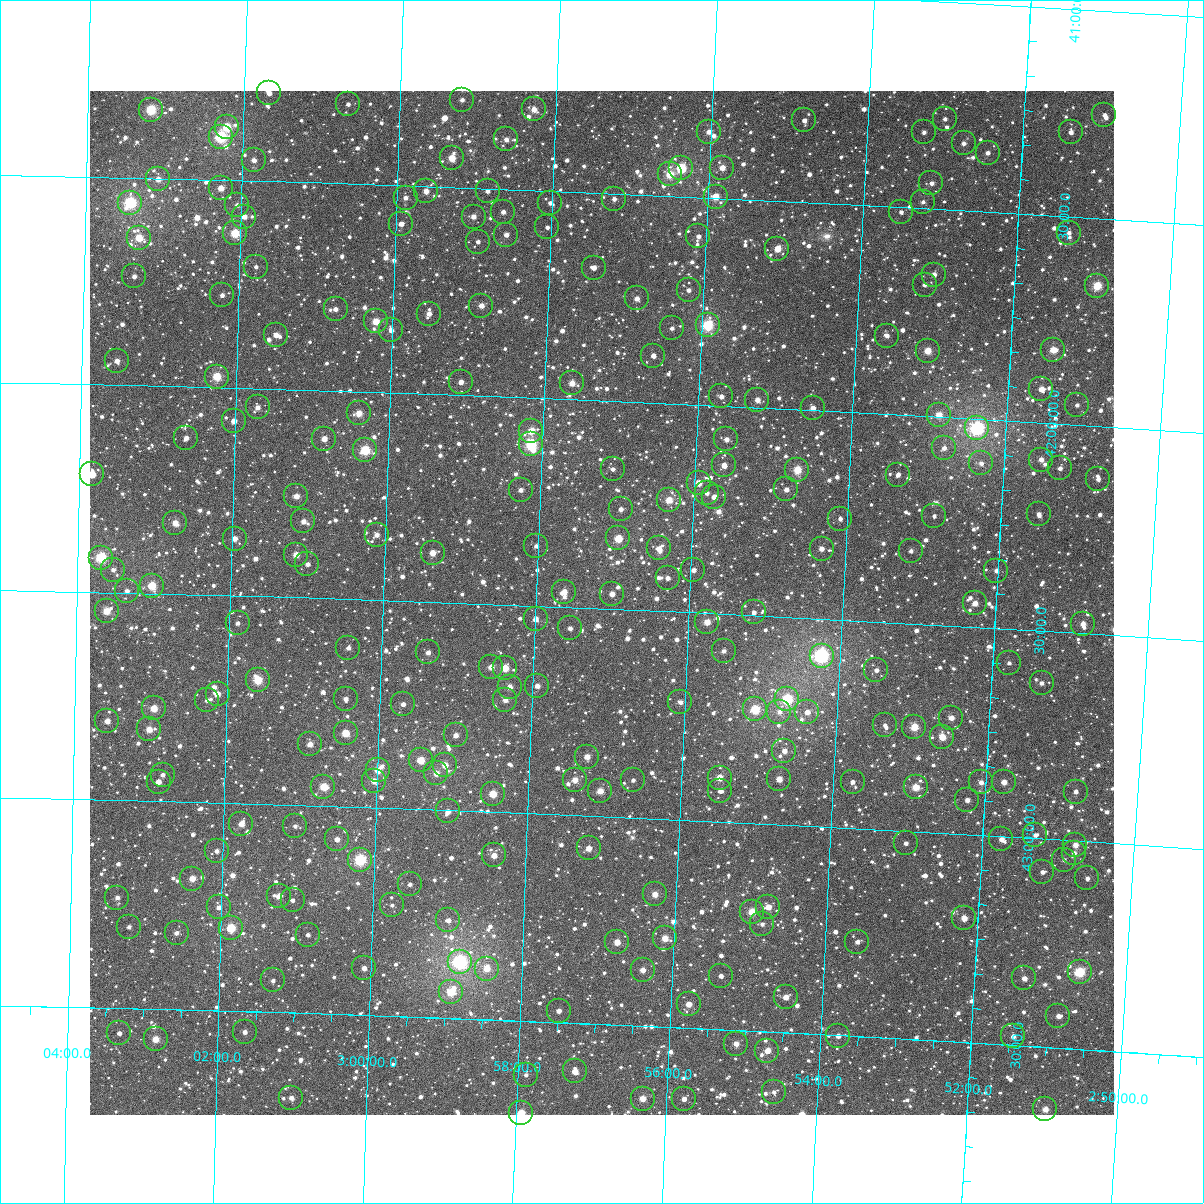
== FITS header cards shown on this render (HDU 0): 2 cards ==
NAXIS1  =                 1024
NAXIS2  =                 1024

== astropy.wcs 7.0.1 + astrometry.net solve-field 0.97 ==
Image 1024 x 1024 px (HDU 0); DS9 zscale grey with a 90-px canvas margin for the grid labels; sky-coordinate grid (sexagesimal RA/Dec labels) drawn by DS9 from the SOLVED WCS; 256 Tycho-2 reference stars matched to detected sources circled (green)
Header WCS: RA---TAN-SIP/DEC--TAN-SIP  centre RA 02:57:09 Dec +42:29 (44.29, +42.49 deg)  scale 8.67 arcsec/px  FOV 148.0' x 148.0'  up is +178 deg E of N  parity flipped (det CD > 0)
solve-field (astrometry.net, Tycho-2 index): VERIFIED the header's WCS against the Tycho-2 star catalogue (verified at 6 index scales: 18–256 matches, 0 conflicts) and refined it, rather than solving blind
Solved WCS: RA---TAN-SIP/DEC--TAN-SIP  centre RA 02:57:09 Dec +42:29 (44.29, +42.49 deg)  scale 8.67 arcsec/px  FOV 148.0' x 148.0'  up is +178 deg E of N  parity flipped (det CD > 0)
The solver's refit moves the header's centre by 0.55 arcsec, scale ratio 1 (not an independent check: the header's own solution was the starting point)
Tycho-2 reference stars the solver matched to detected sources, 256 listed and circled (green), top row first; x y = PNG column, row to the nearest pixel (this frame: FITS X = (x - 90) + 1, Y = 1024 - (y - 91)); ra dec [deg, ICRS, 3 dp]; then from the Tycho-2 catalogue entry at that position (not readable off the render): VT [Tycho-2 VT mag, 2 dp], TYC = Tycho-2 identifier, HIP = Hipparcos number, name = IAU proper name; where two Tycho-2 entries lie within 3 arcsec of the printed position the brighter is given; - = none
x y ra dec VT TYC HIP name
269 93 45.419 +41.288 10.83 2855-988-1 - -
462 100 44.801 +41.289 11.21 2854-1800-1 - -
348 104 45.165 +41.308 11.28 2855-840-1 - -
534 109 44.569 +41.305 9.96 2854-1716-1 - -
151 110 45.797 +41.335 8.36 2855-1136-1 14207 -
1104 115 42.743 +41.251 11.31 2854-1357-1 - -
945 119 43.252 +41.282 11.84 2854-1473-1 - -
804 120 43.701 +41.303 11.43 2854-1217-1 - -
227 127 45.552 +41.373 8.89 2855-922-1 - -
709 132 44.006 +41.341 10.60 2854-1307-1 - -
924 132 43.316 +41.317 11.48 2854-1379-1 - -
1071 132 42.847 +41.297 10.95 2854-1226-1 - -
221 137 45.570 +41.396 7.99 2855-786-1 14134 -
506 139 44.654 +41.380 10.72 2854-1575-1 - -
964 143 43.188 +41.338 11.41 2854-1454-1 - -
988 153 43.109 +41.358 11.11 2854-1254-1 - -
452 158 44.827 +41.430 9.45 2854-1722-1 - -
254 160 45.462 +41.450 10.90 2855-560-1 - -
681 168 44.090 +41.432 8.43 2854-1608-1 13694 -
722 168 43.957 +41.426 10.02 2854-1103-1 - -
670 174 44.125 +41.448 9.28 2854-1569-1 - -
158 179 45.768 +41.502 10.41 2855-240-1 - -
931 183 43.284 +41.439 11.14 2854-802-1 - -
221 188 45.566 +41.520 9.83 2855-1058-1 - -
426 191 44.906 +41.512 10.45 2854-2412-1 - -
488 191 44.708 +41.506 11.16 2854-2484-1 - -
716 197 43.974 +41.496 9.59 2854-1373-1 - -
406 198 44.971 +41.529 11.02 2854-2575-1 - -
614 199 44.300 +41.513 11.24 2854-2437-1 - -
923 202 43.307 +41.484 11.52 2854-899-1 - -
130 203 45.856 +41.560 7.62 2855-160-1 14225 -
550 203 44.505 +41.529 11.45 2854-2542-1 - -
237 205 45.512 +41.559 10.85 2855-850-1 - -
503 212 44.656 +41.555 11.19 2854-2271-1 - -
901 212 43.376 +41.512 12.02 2854-1491-1 - -
244 217 45.488 +41.587 10.62 2855-624-1 - -
474 217 44.750 +41.569 10.83 2854-2478-1 - -
401 224 44.982 +41.592 11.21 2854-2191-1 - -
547 227 44.512 +41.588 11.55 2854-2487-1 - -
235 233 45.517 +41.627 8.68 2855-2075-1 - -
1069 233 42.834 +41.539 11.59 2854-1395-1 - -
506 235 44.642 +41.609 11.05 2854-1754-1 - -
698 236 44.024 +41.594 11.63 2854-1085-1 - -
139 238 45.825 +41.644 9.26 2855-1216-1 - -
478 242 44.733 +41.629 11.22 2854-2352-1 - -
777 249 43.768 +41.615 9.70 2854-354-1 - -
256 267 45.446 +41.707 11.84 2855-806-1 - -
594 268 44.357 +41.680 10.93 2854-2562-1 - -
934 275 43.260 +41.658 11.20 2854-1021-1 - -
134 276 45.837 +41.738 11.49 2855-170-1 - -
925 285 43.288 +41.684 11.68 2854-1159-1 - -
1097 286 42.732 +41.662 8.73 2854-648-1 13282 -
689 290 44.048 +41.725 11.68 2854-799-1 - -
222 295 45.552 +41.777 10.89 2855-1948-1 - -
637 298 44.214 +41.750 10.30 2854-2369-1 - -
481 306 44.714 +41.782 10.72 2854-2113-1 - -
336 309 45.185 +41.802 10.91 2855-1072-1 - -
429 314 44.883 +41.806 10.76 2854-2486-1 - -
376 321 45.054 +41.829 9.33 2855-1482-1 - -
708 325 43.981 +41.807 7.94 2854-1367-1 13662 -
672 328 44.096 +41.818 11.45 2854-1474-1 - -
391 330 45.004 +41.849 10.39 2855-1971-1 - -
276 335 45.374 +41.870 10.22 2855-438-1 - -
887 336 43.402 +41.811 11.38 2854-721-1 - -
1053 350 42.862 +41.822 9.49 2854-704-1 - -
928 351 43.266 +41.842 9.52 2854-1024-1 - -
653 356 44.152 +41.886 10.68 2854-2231-1 - -
117 361 45.887 +41.942 10.87 2855-980-1 - -
217 377 45.563 +41.974 8.82 2855-802-1 - -
461 382 44.772 +41.968 10.68 2854-1941-1 - -
572 383 44.412 +41.961 10.06 2854-1808-1 - -
1041 389 42.893 +41.918 10.40 2854-705-1 - -
721 396 43.926 +41.977 10.70 2854-192-1 - -
757 400 43.809 +41.981 10.39 2854-1264-1 - -
1077 405 42.775 +41.952 11.32 2854-1055-1 - -
258 407 45.427 +42.045 10.73 2855-1124-1 - -
813 408 43.629 +41.994 10.33 2854-1312-1 - -
359 413 45.098 +42.051 9.68 2855-610-1 - -
939 415 43.219 +41.994 9.62 2854-1216-1 - -
234 421 45.503 +42.079 10.72 2855-428-1 - -
977 428 43.094 +42.021 6.97 2854-472-1 13393 -
531 431 44.537 +42.078 9.47 2854-2318-1 - -
186 438 45.657 +42.123 12.16 2855-44-1 - -
324 439 45.208 +42.116 10.16 2855-620-1 - -
726 439 43.903 +42.079 10.77 2854-836-1 - -
531 444 44.538 +42.111 7.97 2854-2167-1 13840 -
944 448 43.197 +42.074 11.06 2854-1053-1 - -
365 450 45.076 +42.140 8.32 2855-372-1 14005 -
1041 460 42.881 +42.088 10.56 2854-1128-1 - -
981 463 43.074 +42.105 11.23 2854-1343-1 - -
724 465 43.908 +42.141 10.53 2854-1164-1 - -
1060 468 42.817 +42.107 11.46 2854-8-1 - -
613 469 44.268 +42.163 11.07 2854-2013-1 - -
797 470 43.669 +42.144 8.92 2854-212-1 13560 -
92 474 45.959 +42.216 10.85 2855-72-1 - -
898 475 43.341 +42.143 11.17 2854-24-1 - -
1098 479 42.692 +42.127 11.53 2854-1119-1 - -
699 483 43.987 +42.188 9.91 2854-800-1 - -
786 489 43.701 +42.193 10.69 2854-1040-1 - -
521 490 44.564 +42.222 11.32 2854-2377-1 - -
707 493 43.959 +42.211 11.15 2854-552-1 - -
296 496 45.293 +42.256 10.12 2855-1891-1 - -
714 497 43.934 +42.220 10.23 2854-1402-1 - -
669 500 44.081 +42.232 9.30 2854-733-1 - -
621 509 44.236 +42.259 11.02 2854-1700-1 - -
1039 514 42.878 +42.220 10.76 2854-1273-1 - -
934 516 43.217 +42.238 11.36 2854-977-1 - -
840 519 43.522 +42.257 11.35 2854-1366-1 - -
303 521 45.267 +42.316 10.54 2855-1459-1 - -
175 523 45.685 +42.328 9.74 2855-1829-1 - -
377 535 45.028 +42.343 11.05 2855-1413-1 - -
618 538 44.240 +42.330 9.02 2854-2259-1 - -
235 539 45.490 +42.363 10.26 2855-1135-1 - -
536 546 44.507 +42.356 11.50 2854-1911-1 - -
659 548 44.107 +42.349 10.41 2854-498-1 - -
822 549 43.577 +42.331 10.64 2854-76-1 - -
911 551 43.286 +42.326 11.10 2854-938-1 - -
433 553 44.843 +42.382 9.87 2854-1727-1 - -
296 555 45.288 +42.397 9.82 2855-1641-1 - -
101 558 45.925 +42.416 8.00 2855-1309-1 14244 -
307 564 45.250 +42.419 11.16 2855-1473-1 - -
113 570 45.884 +42.445 11.26 2855-1261-1 - -
693 570 43.991 +42.398 11.04 2854-1082-1 - -
996 571 43.005 +42.361 10.97 2854-228-1 - -
668 578 44.074 +42.419 11.06 2854-278-1 - -
152 586 45.756 +42.481 8.85 2855-1173-1 - -
127 591 45.837 +42.495 11.36 2855-301-1 - -
564 592 44.409 +42.464 10.06 2854-1903-1 - -
612 594 44.252 +42.464 10.49 2854-1874-1 - -
975 603 43.068 +42.443 10.83 2854-998-1 - -
107 611 45.902 +42.544 9.25 2855-755-1 - -
754 612 43.788 +42.492 10.99 2854-332-1 - -
536 619 44.499 +42.532 10.46 2854-1577-1 - -
707 622 43.939 +42.521 9.56 2854-713-1 - -
238 623 45.473 +42.566 10.88 2855-1833-1 - -
1083 624 42.712 +42.477 10.51 2854-744-1 - -
570 628 44.385 +42.551 11.14 2854-2370-1 - -
348 648 45.108 +42.617 11.02 2855-1183-1 - -
724 651 43.880 +42.589 11.02 2854-100-1 - -
428 652 44.847 +42.622 10.93 2854-2020-1 - -
822 656 43.559 +42.589 6.94 2854-66-1 13528 -
1009 663 42.946 +42.582 11.44 2854-462-1 - -
491 667 44.639 +42.652 9.86 2854-2078-1 - -
505 668 44.593 +42.652 9.48 2854-2062-1 - -
876 670 43.378 +42.616 11.06 2854-286-1 - -
258 680 45.401 +42.702 8.69 2855-591-1 14084 -
1042 683 42.836 +42.625 11.11 2854-146-2 - -
537 686 44.485 +42.692 10.91 2854-1954-1 - -
510 687 44.575 +42.697 10.30 2854-2254-1 - -
218 694 45.530 +42.738 10.14 2855-225-1 - -
346 699 45.111 +42.740 11.02 2855-1149-1 - -
787 699 43.665 +42.698 7.85 2854-16-1 13559 -
207 700 45.565 +42.754 11.24 2855-263-1 - -
505 700 44.588 +42.729 10.53 2854-1846-1 - -
680 702 44.014 +42.717 10.70 2854-768-1 - -
403 704 44.922 +42.748 11.18 2854-1687-1 - -
154 708 45.739 +42.776 9.35 2855-1535-1 - -
755 709 43.768 +42.726 8.55 2854-542-1 - -
779 712 43.688 +42.729 10.74 2854-362-1 - -
807 712 43.596 +42.726 10.77 2854-274-1 - -
951 718 43.124 +42.721 10.37 2854-1200-1 - -
107 721 45.892 +42.810 9.94 2855-1439-1 - -
885 725 43.340 +42.748 11.91 2854-679-1 - -
914 727 43.243 +42.749 9.01 2854-649-1 13434 -
149 729 45.753 +42.827 9.92 2855-939-1 - -
346 733 45.108 +42.823 9.19 2855-625-1 - -
456 735 44.746 +42.819 10.64 2854-2080-1 - -
942 737 43.150 +42.770 9.80 2854-537-1 - -
310 744 45.224 +42.852 10.07 2855-785-1 - -
784 751 43.666 +42.822 10.77 2854-431-1 - -
587 757 44.312 +42.858 9.89 2854-1726-1 - -
421 760 44.858 +42.882 9.26 2854-2008-1 - -
445 765 44.778 +42.891 10.00 2854-1831-1 - -
378 770 44.997 +42.910 9.48 2854-2138-1 - -
436 773 44.805 +42.912 9.90 2854-2192-1 - -
163 775 45.705 +42.935 11.66 2855-1269-1 - -
720 778 43.873 +42.894 9.53 2854-329-1 - -
779 779 43.678 +42.891 9.86 2854-375-1 - -
575 780 44.349 +42.915 9.82 2854-1894-1 - -
633 780 44.158 +42.909 11.50 2854-495-1 - -
374 781 45.010 +42.936 10.06 2855-635-1 - -
159 782 45.718 +42.953 11.06 2855-429-1 - -
853 782 43.437 +42.888 11.35 2854-27-1 - -
981 782 43.015 +42.873 11.06 2854-561-1 - -
1004 782 42.939 +42.869 9.99 2854-523-1 - -
323 787 45.175 +42.954 8.90 2855-251-1 - -
916 787 43.229 +42.893 9.30 2854-21-1 - -
600 791 44.264 +42.939 9.72 2854-2144-1 - -
720 791 43.869 +42.926 11.01 2854-91-1 - -
1076 792 42.703 +42.882 11.02 2854-103-1 - -
493 794 44.617 +42.956 9.08 2854-1801-1 13863 -
967 800 43.057 +42.917 10.58 2854-543-1 - -
448 811 44.763 +43.003 10.46 2854-2108-1 - -
241 824 45.442 +43.049 9.82 2855-119-1 14095 -
295 826 45.265 +43.050 11.20 2855-1821-1 - -
1035 835 42.828 +42.992 11.28 2854-291-1 - -
337 839 45.125 +43.079 10.80 2855-783-1 - -
1001 839 42.937 +43.007 10.66 2854-359-1 - -
906 843 43.251 +43.030 11.10 2854-343-1 - -
1075 845 42.693 +43.010 9.99 2854-95-1 - -
589 848 44.294 +43.079 9.77 2854-1633-1 - -
217 851 45.521 +43.116 11.11 2855-229-1 - -
1074 853 42.696 +43.029 11.24 2854-603-1 - -
494 855 44.605 +43.105 10.40 2854-1867-1 - -
360 860 45.047 +43.127 7.72 2859-2004-1 - -
1064 860 42.727 +43.047 11.80 2854-241-1 - -
1042 872 42.796 +43.079 11.14 2854-65-1 - -
1087 878 42.647 +43.088 11.38 2854-71-1 - -
192 879 45.598 +43.184 9.77 2859-2216-1 14145 -
410 884 44.880 +43.182 11.35 2858-1779-1 - -
655 894 44.070 +43.182 9.75 2858-317-1 - -
279 896 45.311 +43.220 10.48 2859-1438-1 - -
117 898 45.844 +43.234 11.01 2859-2118-1 - -
293 900 45.265 +43.229 11.28 2859-1894-1 - -
392 905 44.936 +43.233 11.49 2858-1875-1 - -
219 907 45.509 +43.251 11.31 2859-2163-1 - -
768 907 43.693 +43.199 10.21 2858-79-1 - -
752 912 43.746 +43.213 9.04 2858-659-1 - -
964 918 43.045 +43.201 9.98 2858-515-1 - -
448 920 44.748 +43.265 10.92 2858-2112-1 - -
762 924 43.711 +43.242 11.41 2858-197-1 - -
129 927 45.804 +43.304 11.45 2859-1254-1 - -
231 928 45.466 +43.299 8.66 2859-2109-1 14103 -
177 933 45.646 +43.315 11.28 2859-2209-1 - -
308 935 45.211 +43.311 11.19 2859-1190-1 - -
665 938 44.030 +43.287 9.55 2858-169-1 - -
617 942 44.187 +43.301 9.95 2858-557-1 - -
857 942 43.393 +43.273 10.73 2858-299-1 - -
460 962 44.706 +43.364 6.76 2858-2106-1 13887 -
364 968 45.022 +43.387 10.85 2859-2202-1 - -
487 969 44.614 +43.378 9.61 2858-1830-1 - -
643 970 44.099 +43.365 10.28 2858-649-1 - -
1080 972 42.653 +43.315 8.11 2858-363-1 13259 -
721 976 43.839 +43.371 11.24 2858-117-1 - -
1024 978 42.834 +43.338 10.36 2858-551-1 - -
273 980 45.322 +43.424 11.24 2859-98-1 - -
451 992 44.732 +43.437 9.01 2858-2094-1 - -
786 997 43.621 +43.414 10.19 2858-603-1 - -
689 1004 43.941 +43.443 10.19 2858-133-1 - -
559 1011 44.371 +43.472 10.65 2858-2670-1 - -
1058 1016 42.715 +43.424 10.36 2858-285-1 - -
245 1032 45.411 +43.550 10.99 2859-1532-1 - -
119 1033 45.827 +43.560 11.20 2859-4-1 - -
838 1036 43.441 +43.501 10.66 2858-485-1 - -
1013 1036 42.861 +43.479 10.59 2858-211-1 - -
156 1039 45.707 +43.573 9.35 2859-1412-1 14178 -
736 1044 43.777 +43.532 10.25 2858-1726-1 - -
767 1051 43.674 +43.546 10.78 2858-1755-1 - -
575 1071 44.309 +43.617 9.93 2858-2518-1 - -
526 1075 44.471 +43.630 11.31 2858-2575-1 - -
774 1092 43.644 +43.644 11.03 2858-1423-1 - -
291 1098 45.249 +43.705 10.47 2859-342-1 - -
643 1099 44.080 +43.675 9.57 2858-1648-1 - -
684 1099 43.943 +43.671 10.98 2858-1485-1 - -
1045 1109 42.739 +43.649 9.83 2858-1459-1 - -
521 1113 44.483 +43.722 9.13 2858-2403-1 - -